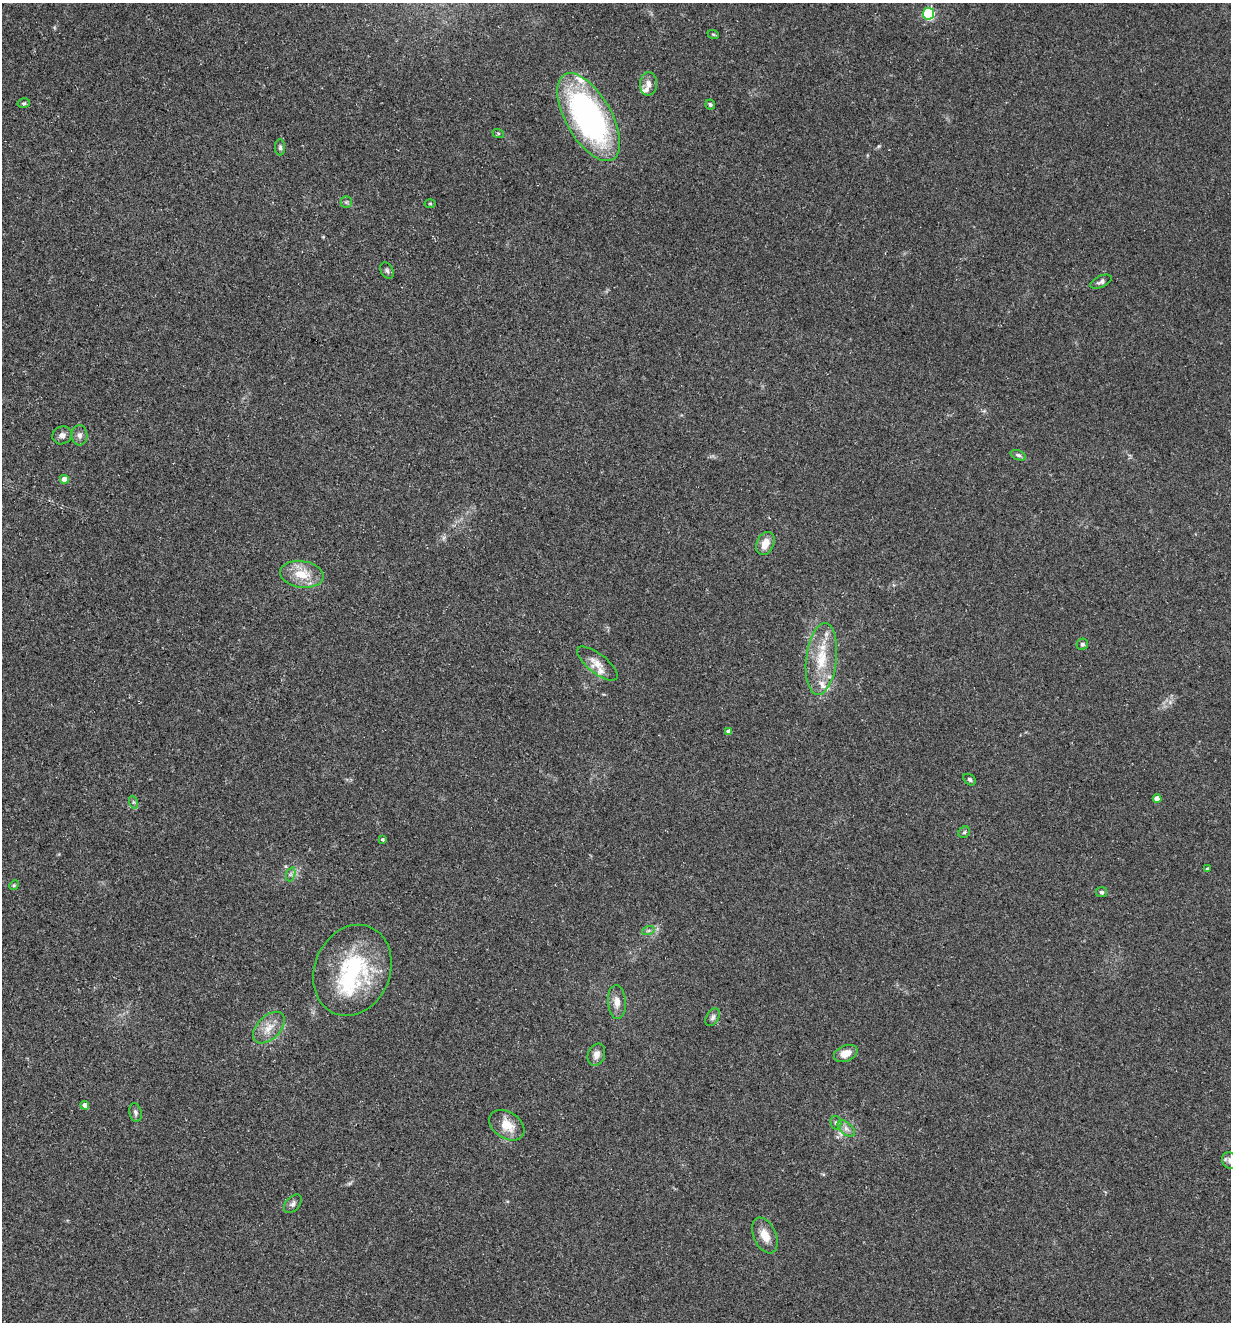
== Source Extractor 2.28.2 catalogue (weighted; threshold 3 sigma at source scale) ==
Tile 11 of 4 x 4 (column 3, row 3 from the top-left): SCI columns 2713-3941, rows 1321-2640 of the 5297 x 5282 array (HDU 1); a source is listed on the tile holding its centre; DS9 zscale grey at full resolution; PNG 1233 x 1324 px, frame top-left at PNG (2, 3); each listed source drawn as its Kron ellipse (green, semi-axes under 4 px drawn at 4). Shown black and unused: <1% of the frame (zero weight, under 3 of 5 exposures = <1% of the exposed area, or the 3 px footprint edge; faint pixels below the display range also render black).
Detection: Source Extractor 2.28.2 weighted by HDU 2 'WHT'; one run over the whole footprint, this tile lists its part. Background 0.107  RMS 0.0066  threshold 0.0299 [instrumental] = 3 sigma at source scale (4.5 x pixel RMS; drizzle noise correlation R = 1.50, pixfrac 1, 0.05/0.05 arcsec/px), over >= 5 px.
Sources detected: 51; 1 inside a brighter object's white glare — neither listed nor drawn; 4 inside a brighter listed object's ellipse — not listed separately; the other 46 listed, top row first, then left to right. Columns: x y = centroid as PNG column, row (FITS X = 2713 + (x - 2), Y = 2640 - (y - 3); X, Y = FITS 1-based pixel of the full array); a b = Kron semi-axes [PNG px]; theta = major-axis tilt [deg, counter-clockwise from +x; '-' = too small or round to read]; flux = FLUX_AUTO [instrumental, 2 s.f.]
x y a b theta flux
928 14 5 5 - 72
713 34 6 3 -19 0.65
648 84 12 8 87 3.9
24 103 6 4 13 1.1
710 104 5 5 - 1.2
589 117 49 23 -60 180
498 133 6 4 -19 0.84
280 147 8 5 -89 1.3
346 202 6 5 - 1.2
430 204 5 3 - 0.68
387 271 9 6 -63 1.6
1101 282 11 5 25 2.2
62 435 10 9 - 3.2
79 435 10 8 -85 2.9
1018 455 8 4 -21 1.7
64 479 4 4 - 6.9
765 543 12 8 66 7.5
302 574 22 13 -8 15
1082 644 6 5 - 1.5
821 659 36 15 83 24
597 664 24 9 -38 7.2
729 731 4 4 - 4.5
970 780 7 5 -39 1.5
1157 799 4 4 - 5.6
133 802 6 4 -71 1.2
964 832 6 5 - 1.2
383 839 4 4 - 1
1207 869 3 3 - 1.1
291 874 7 4 71 1.5
14 885 5 4 - 0.82
1101 892 5 5 - 1.6
648 931 6 4 19 1.2
352 970 47 38 68 70
617 1002 17 9 -86 5.9
713 1017 9 6 58 2.1
269 1028 19 11 44 9.2
846 1053 12 8 21 6.9
596 1055 11 8 70 3.9
85 1105 4 4 - 4.7
135 1113 9 6 -79 1.9
836 1123 7 5 -76 1.4
507 1125 19 13 -34 12
846 1128 10 6 -42 2.9
1230 1161 8 7 - 2.4
293 1204 11 7 47 2.3
765 1235 19 11 -66 8.6
Isophote crosses this tile's border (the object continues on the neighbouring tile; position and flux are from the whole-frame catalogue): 1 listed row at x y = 1230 1161